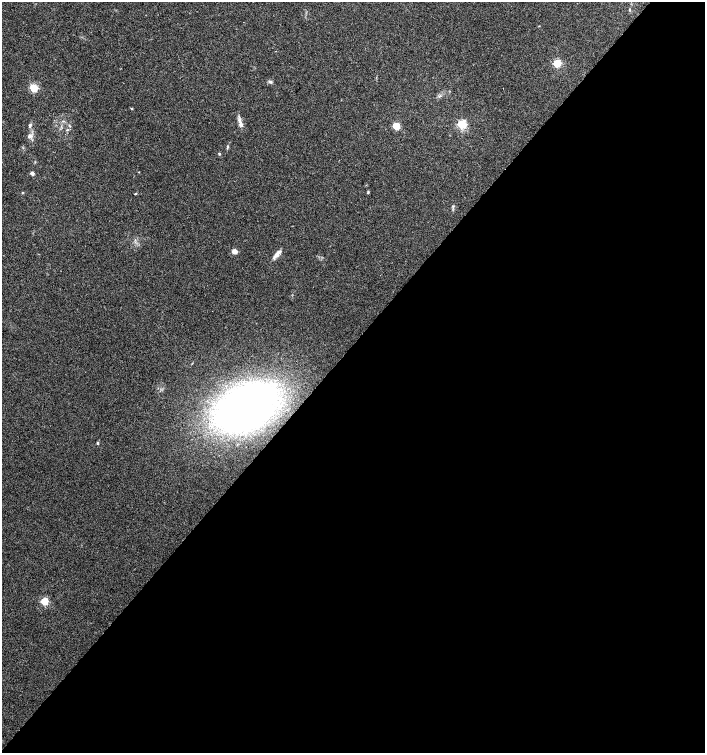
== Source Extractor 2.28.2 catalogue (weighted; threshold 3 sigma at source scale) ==
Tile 12 of 4 x 4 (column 4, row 3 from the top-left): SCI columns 4452-5857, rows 1504-3005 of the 6023 x 6017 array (HDU 1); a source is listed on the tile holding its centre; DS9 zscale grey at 2 x 2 block average (1 PNG px = mean of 2 x 2 image px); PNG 707 x 755 px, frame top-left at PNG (2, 2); no overlay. Shown black and unused: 54% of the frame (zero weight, under 3 of 4 exposures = <1% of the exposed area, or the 3 px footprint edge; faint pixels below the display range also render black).
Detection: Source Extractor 2.28.2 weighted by HDU 2 'WHT'; one run over the whole footprint, this tile lists its part. Background 0.0327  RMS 0.0032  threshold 0.0145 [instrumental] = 3 sigma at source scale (4.5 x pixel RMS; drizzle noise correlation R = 1.50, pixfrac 1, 0.0396/0.0396 arcsec/px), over >= 5 px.
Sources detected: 22; all 22 listed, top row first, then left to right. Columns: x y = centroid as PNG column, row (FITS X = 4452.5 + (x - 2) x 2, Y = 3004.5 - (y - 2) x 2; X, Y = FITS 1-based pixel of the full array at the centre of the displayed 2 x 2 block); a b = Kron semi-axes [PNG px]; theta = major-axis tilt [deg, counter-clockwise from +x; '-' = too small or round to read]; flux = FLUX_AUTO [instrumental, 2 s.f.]
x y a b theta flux
629 10 4 2 - 0.6
557 63 3 3 - 52
270 82 5 3 - 1.1
34 88 3 3 - 51
131 108 3 2 - 0.54
241 124 8 5 -77 3.2
462 124 3 3 - 72
30 125 6 3 72 1.3
396 126 3 3 - 37
68 130 3 2 - 0.58
29 136 6 5 - 2.4
228 146 3 3 - 0.82
219 154 2 2 - 1.4
139 172 3 2 - 0.32
32 173 2 2 - 6.3
368 192 3 3 - 0.65
135 194 3 3 - 0.5
234 251 4 4 - 4.1
276 255 10 5 39 3.8
245 407 51 32 29 360
98 443 3 3 - 1
45 601 3 3 - 42
Diffuse or blended objects may show on this block-average render without a row.